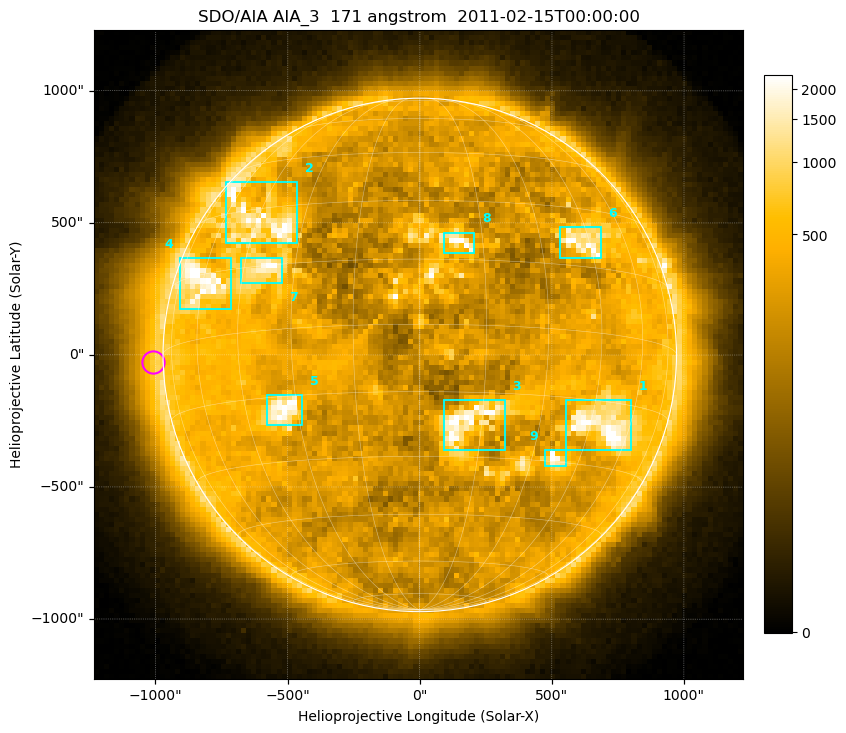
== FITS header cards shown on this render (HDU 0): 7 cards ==
TELESCOP= 'SDO/AIA '
INSTRUME= 'AIA_3   '
WAVELNTH=                  171
WAVEUNIT= 'angstrom'
DATE-OBS= '2011-02-15T00:00:00.34'
CTYPE1  = 'HPLN-TAN'
CTYPE2  = 'HPLT-TAN'

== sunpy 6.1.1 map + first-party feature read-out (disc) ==
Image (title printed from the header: SDO/AIA AIA_3  171 angstrom  2011-02-15T00:00:00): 128 x 128 px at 19.2 arcsec/px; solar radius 972 arcsec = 50.7 px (full disc in frame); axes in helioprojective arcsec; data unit not stated in the header (colour bar unlabelled)
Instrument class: DISC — disc imager (sunpy class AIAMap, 171 A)
Bright regions (active regions / flare kernels): reference = the median radial profile (limb darkening/brightening removed); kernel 3 px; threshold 5 sigma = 646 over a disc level ~302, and >= 1.15x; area >= 9 px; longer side >= 3 px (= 58 arcsec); searched inside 0.97 R_sun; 9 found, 9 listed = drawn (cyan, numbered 1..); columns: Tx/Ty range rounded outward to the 50 arcsec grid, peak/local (2 s.f.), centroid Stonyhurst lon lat
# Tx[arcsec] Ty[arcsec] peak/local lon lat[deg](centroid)
1 550..800 -400..-150 7.9 +50 -20
2 -750..-450 400..650 6.5 -44 +27
3 100..350 -400..-150 7.7 +12 -22
4 -900..-700 150..400 5.5 -60 +13
5 -600..-450 -300..-150 7.3 -34 -18
6 500..700 350..500 5.4 +43 +21
7 -700..-500 250..400 5.5 -39 +14
8 100..200 350..500 5.8 +9 +19
9 450..550 -450..-350 4.9 +37 -29
Off-limb structures (1.02-1.3 R_sun): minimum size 25 px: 4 found; the strongest spans PA ~65..130 deg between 1.02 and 1.3 R_sun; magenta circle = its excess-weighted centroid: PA ~90 deg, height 1.04 R_sun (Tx ~-1000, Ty ~-50 arcsec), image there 1.9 x the reference